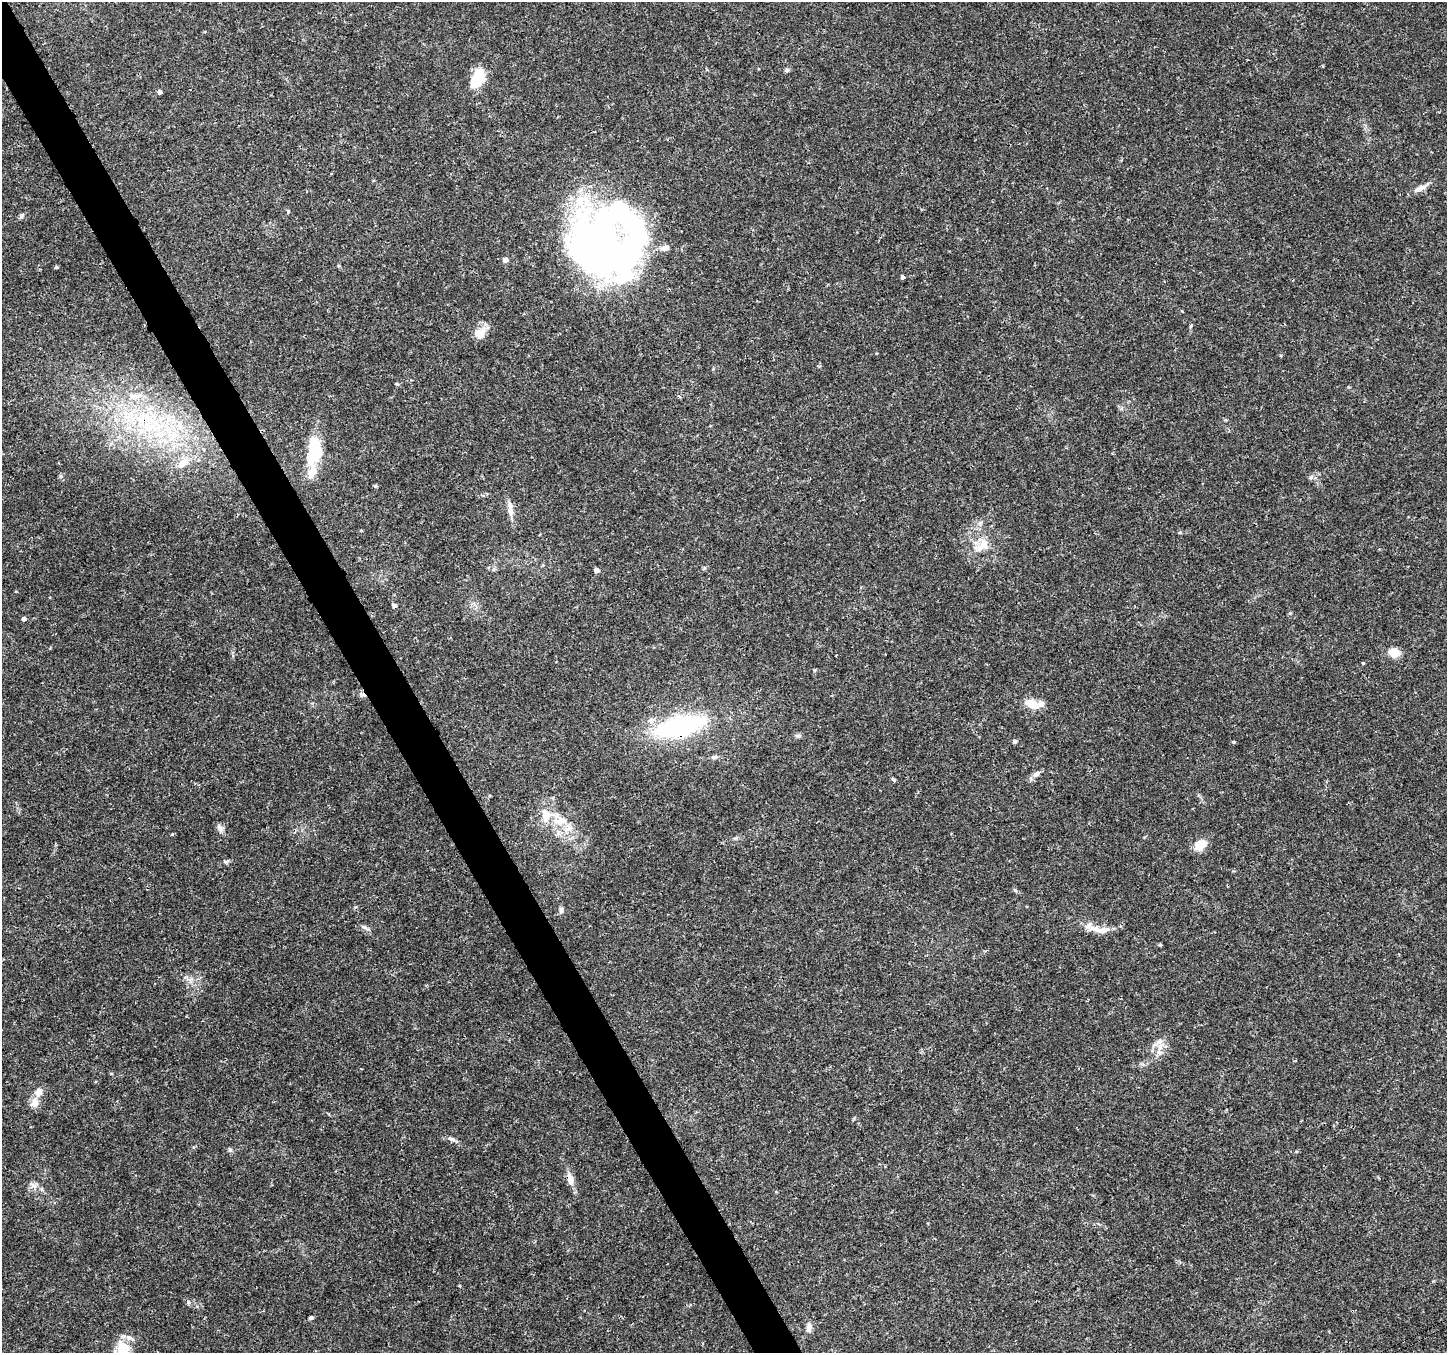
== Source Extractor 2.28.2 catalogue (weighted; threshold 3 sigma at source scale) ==
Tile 11 of 4 x 4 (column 3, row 3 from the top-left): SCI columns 2898-4342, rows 1517-2867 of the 5790 x 5675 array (HDU 1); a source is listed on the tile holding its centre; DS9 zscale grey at full resolution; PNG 1449 x 1355 px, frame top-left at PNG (2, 2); no overlay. Shown black and unused: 3% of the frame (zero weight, under 3 of 4 exposures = <1% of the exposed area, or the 3 px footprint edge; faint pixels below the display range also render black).
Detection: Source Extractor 2.28.2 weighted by HDU 2 'WHT'; one run over the whole footprint, this tile lists its part. Background 0.0206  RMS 0.0019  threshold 0.00843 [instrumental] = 3 sigma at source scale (4.5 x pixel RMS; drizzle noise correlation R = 1.50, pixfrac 1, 0.0396/0.0396 arcsec/px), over >= 5 px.
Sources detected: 74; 2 inside a brighter object's white glare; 2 cosmic-ray / hot-pixel residue — not listed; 11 inside a brighter listed object's ellipse — not listed separately; the other 59 listed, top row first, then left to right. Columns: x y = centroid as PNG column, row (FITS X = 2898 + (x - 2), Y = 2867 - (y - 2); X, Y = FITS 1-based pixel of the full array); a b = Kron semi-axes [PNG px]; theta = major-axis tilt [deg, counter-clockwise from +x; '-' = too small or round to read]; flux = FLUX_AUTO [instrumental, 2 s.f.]
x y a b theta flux
787 70 7 5 23 0.35
478 78 18 10 68 8.9
160 92 4 4 - 0.85
1420 189 18 7 27 1.4
22 216 8 5 42 0.38
665 248 11 7 7 1.1
599 249 84 54 -43 97
505 260 5 4 - 1
56 267 4 3 - 0.3
902 277 4 4 - 0.5
1191 326 6 4 86 0.24
480 333 16 12 42 2.3
397 384 6 4 -26 0.25
135 396 19 8 5 2.2
679 396 5 4 - 0.25
156 426 25 16 -74 8.3
315 449 30 17 -79 6.9
183 463 19 10 36 2.6
1310 478 6 4 71 0.29
376 486 6 4 90 0.22
510 509 24 7 -84 1.6
980 523 9 5 64 0.56
361 531 5 3 - 0.15
1180 532 5 4 - 0.21
982 545 26 13 40 3.2
704 568 6 4 47 0.26
596 570 4 4 - 0.85
24 619 4 4 - 0.67
1394 653 13 10 -19 2
1363 663 3 3 - 0.26
814 670 5 4 - 0.2
1032 704 16 9 -25 3
680 726 44 17 14 32
798 736 9 5 -2 0.47
1015 741 5 4 - 0.49
1234 742 4 4 - 0.19
714 757 10 5 18 0.47
1036 774 12 6 42 0.84
893 779 6 4 -20 0.25
545 812 20 8 -15 1.8
561 821 24 11 7 3.2
220 828 13 6 -67 0.74
1200 844 10 8 25 4.2
226 862 6 5 - 0.33
561 910 9 6 87 0.6
1089 925 13 6 52 0.78
363 927 9 5 -26 0.53
1103 930 18 8 13 1.7
1160 945 3 3 - 0.33
1160 1046 11 8 69 1.5
111 1074 5 3 - 0.15
34 1103 12 10 88 1.6
452 1139 12 5 -23 0.62
230 1149 7 4 -70 0.34
570 1179 17 8 -74 1.7
34 1185 10 8 -14 1
311 1318 5 4 - 0.58
809 1327 12 7 83 0.99
123 1348 22 18 -81 4
Overlapping masked pixels (flux is a lower limit): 2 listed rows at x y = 156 426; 680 726
Isophote crosses this tile's border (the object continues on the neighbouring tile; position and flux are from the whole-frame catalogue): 1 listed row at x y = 123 1348
Unlisted compact peaks at least as high as the median listed source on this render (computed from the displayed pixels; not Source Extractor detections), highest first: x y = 188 1302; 172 834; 1290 613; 736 838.